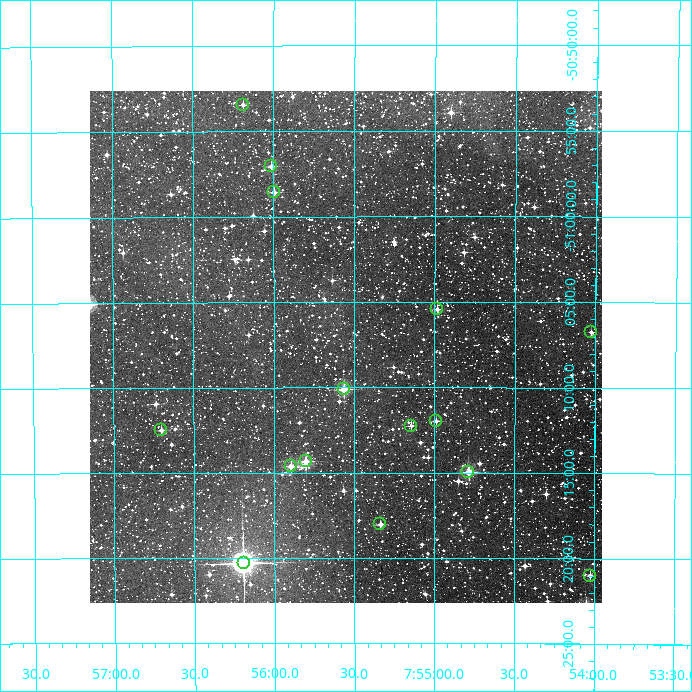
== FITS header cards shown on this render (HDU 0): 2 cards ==
NAXIS1  =                  512
NAXIS2  =                  512

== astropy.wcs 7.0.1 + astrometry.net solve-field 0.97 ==
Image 512 x 512 px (HDU 0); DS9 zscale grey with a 90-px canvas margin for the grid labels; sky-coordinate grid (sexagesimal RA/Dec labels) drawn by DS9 from the SOLVED WCS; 15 Tycho-2 reference stars matched to detected sources circled (green)
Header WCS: RA---TAN/DEC--TAN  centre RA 07:55:33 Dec -51:08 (118.89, -51.13 deg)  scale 3.52 arcsec/px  FOV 30.0' x 30.0'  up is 0 deg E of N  parity normal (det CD < 0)
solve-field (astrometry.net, Tycho-2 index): VERIFIED the header's WCS against the Tycho-2 star catalogue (verified at 2 index scales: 8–15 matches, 0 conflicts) and refined it, rather than solving blind
Solved WCS: RA---TAN-SIP/DEC--TAN-SIP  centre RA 07:55:33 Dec -51:08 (118.89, -51.13 deg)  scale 3.51 arcsec/px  FOV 30.0' x 30.0'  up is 0 deg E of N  parity normal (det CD < 0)
The solver's refit moves the header's centre by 0.45 arcsec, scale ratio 0.9994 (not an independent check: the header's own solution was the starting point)
Tycho-2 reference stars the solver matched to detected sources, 15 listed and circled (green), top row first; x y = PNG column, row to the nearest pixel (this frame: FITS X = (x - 90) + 1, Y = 512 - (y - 91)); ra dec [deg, ICRS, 3 dp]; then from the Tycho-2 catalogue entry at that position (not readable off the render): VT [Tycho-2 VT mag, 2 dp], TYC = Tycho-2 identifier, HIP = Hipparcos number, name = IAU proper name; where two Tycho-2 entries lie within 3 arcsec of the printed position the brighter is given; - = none
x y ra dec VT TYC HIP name
243 105 119.047 -50.891 11.96 8147-257-1 - -
271 166 119.003 -50.951 12.01 8147-139-1 - -
274 192 118.999 -50.976 11.05 8147-764-1 - -
437 309 118.746 -51.091 12.06 8147-1191-1 - -
591 332 118.506 -51.112 12.59 8147-952-1 - -
344 389 118.891 -51.168 9.73 8147-794-1 - -
436 421 118.747 -51.200 11.89 8147-586-1 - -
411 426 118.786 -51.204 11.51 8147-853-1 - -
161 430 119.176 -51.208 11.61 8147-158-1 - -
306 461 118.950 -51.239 10.83 8147-470-1 - -
291 466 118.974 -51.244 11.11 8147-556-1 - -
468 472 118.696 -51.249 9.65 8147-938-1 - -
380 524 118.834 -51.301 11.52 8147-913-1 - -
244 563 119.048 -51.338 6.87 8147-120-1 38770 -
590 576 118.506 -51.350 11.26 8147-878-1 - -